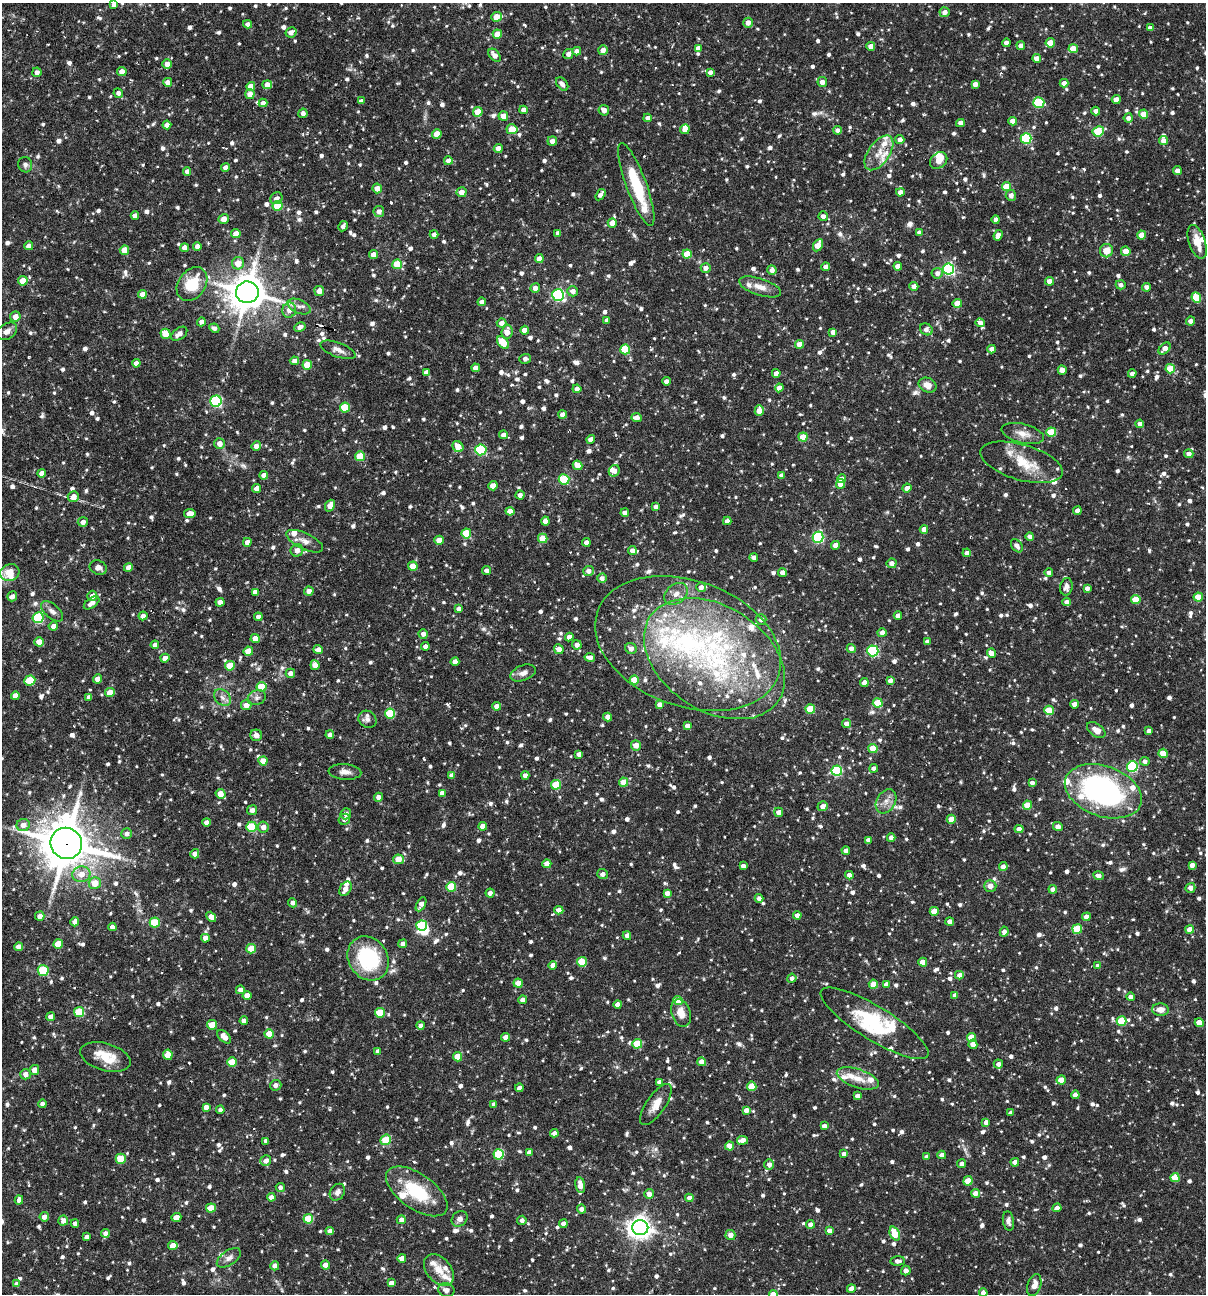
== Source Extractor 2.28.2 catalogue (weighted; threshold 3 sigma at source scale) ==
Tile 11 of 4 x 4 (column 3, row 3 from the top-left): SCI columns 2657-3860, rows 1293-2584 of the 5187 x 5168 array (HDU 1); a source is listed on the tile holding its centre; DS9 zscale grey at full resolution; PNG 1208 x 1296 px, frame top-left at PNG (2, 3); each listed source drawn as its Kron ellipse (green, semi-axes under 4 px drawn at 4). Shown black and unused: <1% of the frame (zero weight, under 3 of 6 exposures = <1% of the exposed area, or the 3 px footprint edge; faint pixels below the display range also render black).
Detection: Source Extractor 2.28.2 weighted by HDU 2 'WHT'; one run over the whole footprint, this tile lists its part. Background 0.0752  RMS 0.0048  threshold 0.0198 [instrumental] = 3 sigma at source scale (4.09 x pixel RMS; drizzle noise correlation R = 1.36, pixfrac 0.8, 0.05/0.05 arcsec/px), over >= 5 px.
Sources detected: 1413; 3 inside a brighter object's white glare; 7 cosmic-ray / hot-pixel residue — neither listed nor drawn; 46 inside a brighter listed object's ellipse — not listed separately; of the other 1357, all 500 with FLUX_AUTO >= 1.82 (the completeness limit of this list) listed and drawn (857 fainter detections not listed), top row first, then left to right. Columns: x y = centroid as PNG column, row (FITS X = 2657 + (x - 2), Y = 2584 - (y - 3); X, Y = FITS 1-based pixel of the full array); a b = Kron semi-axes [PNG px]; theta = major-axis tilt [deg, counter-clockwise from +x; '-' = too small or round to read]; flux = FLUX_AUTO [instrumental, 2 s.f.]
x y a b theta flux
114 5 4 4 - 1.9
945 12 5 5 - 2.8
496 17 5 4 - 6.9
748 23 5 5 - 3.3
248 24 4 4 - 1.9
1150 28 4 4 - 2.6
291 32 6 5 - 2.7
497 34 4 4 - 8.1
1006 43 4 4 - 2.4
1050 43 5 4 - 7.6
871 46 4 4 - 3.2
1021 46 4 4 - 2.7
698 48 4 4 - 2.4
1073 49 4 4 - 8.6
603 50 5 4 - 3
577 51 4 4 - 2.9
568 54 5 4 - 2.5
495 55 7 5 -50 3.5
1037 58 4 4 - 2.7
167 64 5 4 - 2.8
122 71 5 4 - 3.4
37 72 5 4 - 2.2
710 72 4 4 - 2.1
168 82 4 4 - 3.2
822 82 5 4 - 3
1064 83 4 4 - 2.6
562 84 7 5 -50 2.4
975 84 4 4 - 3
267 85 5 4 - 3.9
251 86 4 4 - 4.8
118 93 5 4 - 1.9
250 94 5 4 - 4
1116 99 4 4 - 4
361 101 4 4 - 2.2
263 103 4 4 - 1.9
1039 103 5 5 - 26
524 110 4 4 - 2.9
604 110 5 5 - 2.9
1096 111 4 4 - 2.5
478 112 5 4 - 8.3
303 113 5 4 - 1.9
1144 114 4 4 - 8.1
503 116 5 5 - 3.7
648 118 4 4 - 2.5
1128 118 4 4 - 1.9
1013 121 4 4 - 4.3
960 123 4 4 - 2.7
167 125 4 4 - 3.4
512 129 5 5 - 11
685 129 5 4 - 4.6
838 130 4 4 - 2.1
1098 131 5 5 - 22
437 134 5 4 - 6.3
1026 138 5 5 - 33
900 139 4 4 - 2.7
552 141 5 4 - 2.2
1163 141 4 4 - 2.8
498 148 4 4 - 3.1
879 153 20 10 55 6.6
939 160 9 7 42 5.3
448 161 4 4 - 2.9
25 165 8 7 - 1.8
225 167 4 4 - 2.2
187 171 4 4 - 2.4
1177 171 4 4 - 2.9
636 184 44 10 -69 23
1006 187 4 4 - 9.6
377 188 5 5 - 3.3
462 192 5 5 - 3.5
900 192 4 4 - 2.7
600 195 6 4 55 2.2
1011 195 5 5 - 2.8
276 198 6 5 - 1.9
278 206 5 5 - 16
379 211 5 5 - 2.8
135 216 4 4 - 2.7
823 216 5 4 - 2.2
224 219 5 5 - 3.6
996 219 4 4 - 2.3
612 223 4 4 - 5.9
343 226 5 4 - 1.9
919 232 4 4 - 1.9
236 233 5 4 - 4.1
558 233 4 4 - 2.4
434 235 4 4 - 2.1
998 235 5 4 - 3.1
1142 235 4 4 - 6.2
1197 242 18 8 -71 6.1
818 245 6 4 62 8
29 246 4 4 - 3.1
197 246 4 4 - 2.7
185 248 4 4 - 4.2
124 250 5 4 - 6.4
1106 251 6 6 - 6
1126 251 5 4 - 6.6
687 254 4 4 - 9
374 255 4 4 - 4.2
539 259 4 4 - 3.7
238 263 6 6 - 5.5
397 264 5 5 - 13
898 266 4 4 - 3.2
826 267 4 4 - 3.5
706 268 5 5 - 2.6
948 269 5 5 - 68
772 270 5 4 - 2.8
937 273 5 5 - 2.3
23 281 5 4 - 6.7
1049 281 4 4 - 3.5
192 284 18 13 54 16
1121 285 5 4 - 1.9
914 286 4 4 - 3
760 287 22 8 -18 5
1147 287 4 4 - 2.4
535 288 5 4 - 2.8
319 291 5 5 - 3.6
573 291 5 5 - 2.9
247 292 11 10 - 1200
142 294 4 4 - 4.6
558 295 6 5 - 75
1196 298 5 5 - 14
482 302 4 4 - 2.5
957 303 4 4 - 7.7
299 307 12 6 -24 2.4
289 310 7 7 - 3.1
15 316 5 5 - 3.2
607 320 4 4 - 2
1190 321 4 4 - 2.4
201 322 4 4 - 2.6
501 323 5 4 - 2.5
980 323 5 4 - 2.5
300 327 6 4 26 2.6
214 328 5 4 - 1.8
926 329 6 5 - 2.4
525 330 4 4 - 5.1
7 331 11 7 32 3.1
507 332 7 5 84 3.9
833 332 4 4 - 2.5
165 334 5 5 - 8
179 334 9 5 37 2.8
503 343 7 5 -48 10
800 344 4 4 - 5.9
1165 348 7 4 46 3.9
625 349 5 5 - 23
992 349 4 4 - 3
338 350 18 7 -20 3.2
525 359 6 5 - 2
294 361 4 4 - 2.6
136 363 4 4 - 2.6
307 365 5 5 - 9
476 368 4 4 - 2.7
1170 369 5 4 - 11
1062 370 4 4 - 3.4
426 372 4 4 - 2.1
776 373 4 4 - 2.7
1132 374 4 4 - 2.6
666 381 4 4 - 2.5
928 385 9 7 -24 4.5
779 388 4 4 - 4.1
577 389 4 4 - 2.2
216 401 5 5 - 59
345 407 5 5 - 18
759 410 5 4 - 5
563 414 4 4 - 3.2
636 418 5 4 - 4
1140 424 4 4 - 2.5
1051 432 5 4 - 16
1023 434 21 9 -14 5.2
503 435 4 4 - 2.7
803 437 4 4 - 9.1
591 439 4 4 - 2.8
219 443 5 5 - 3.3
256 446 4 4 - 3.1
458 447 6 5 - 5.7
481 450 5 5 - 39
1189 454 5 4 - 2.3
360 456 5 5 - 12
1021 462 42 17 -16 15
578 465 5 4 - 6
614 471 6 5 - 4
41 473 4 4 - 2.4
264 475 4 4 - 2.7
782 475 4 4 - 2.6
564 479 5 5 - 24
842 479 4 4 - 3.6
840 484 5 4 - 4.4
493 486 4 4 - 5.3
257 488 4 4 - 3.3
907 488 5 4 - 2.8
520 495 4 4 - 2.3
73 497 6 5 - 3.6
330 506 6 4 68 3.4
656 507 4 4 - 1.9
510 511 4 4 - 4.8
1077 511 4 4 - 2.9
190 513 6 4 7 4
625 513 4 4 - 2.5
545 521 4 4 - 3.3
727 521 4 4 - 2.6
83 522 5 5 - 2.4
924 529 4 4 - 3.8
466 533 5 5 - 14
818 537 5 5 - 52
1030 537 4 4 - 2.5
543 538 5 4 - 7
439 540 4 4 - 5.5
305 541 20 8 -25 4.1
247 542 4 4 - 3.2
586 542 4 4 - 2.7
835 545 4 4 - 3.3
1017 546 7 5 -54 2.5
297 550 6 6 - 2.8
632 551 4 4 - 2.8
967 553 4 4 - 2.5
754 557 4 4 - 2.1
892 563 5 4 - 2.6
413 566 5 4 - 6.7
98 567 9 7 -23 2.7
128 567 4 4 - 2.9
487 571 4 4 - 2
588 571 5 5 - 2.7
782 572 4 4 - 2.6
10 573 10 8 20 11
1049 573 4 4 - 2
602 578 5 4 - 2.1
701 587 5 5 - 2.8
1066 587 9 6 81 2.9
1087 588 4 4 - 2
309 591 5 4 - 2.7
255 592 4 4 - 2.7
676 594 13 9 39 3.7
12 596 5 4 - 1.9
92 596 5 5 - 2.6
1198 597 4 4 - 11
1136 599 5 4 - 10
220 602 4 4 - 3.5
1067 602 4 4 - 2.4
92 603 9 5 35 3.1
459 609 4 4 - 2
52 611 13 7 -42 2.5
143 616 4 4 - 2.8
898 616 4 4 - 2.3
258 617 4 4 - 1.8
38 618 5 5 - 41
761 619 5 5 - 2
53 626 5 4 - 2.8
882 633 5 4 - 2.8
423 634 5 4 - 2.2
569 637 4 4 - 2.9
255 639 4 4 - 5.1
39 642 5 4 - 4.4
928 642 4 4 - 2.2
688 644 96 63 -20 140
155 645 4 4 - 2.6
577 645 4 4 - 2.6
425 646 4 4 - 2.2
631 648 6 5 - 2.7
851 648 4 4 - 2.7
559 649 5 4 - 4
318 650 5 4 - 2.8
248 651 5 4 - 7.4
873 651 5 5 - 49
991 653 4 4 - 3.3
590 657 5 4 - 2.7
165 658 4 4 - 2.8
714 659 77 52 -33 120
455 662 4 4 - 2.8
315 665 5 4 - 3.8
230 666 5 5 - 11
290 673 4 4 - 2.7
523 673 13 7 21 2.7
97 679 4 4 - 2.9
30 680 5 5 - 14
634 680 4 4 - 10
890 680 4 4 - 2.5
864 683 4 4 - 3.3
261 687 5 5 - 15
110 692 5 4 - 6
15 696 4 4 - 3.7
89 697 4 4 - 2.4
222 698 10 7 -45 2.4
257 698 9 7 25 1.9
878 703 5 4 - 12
660 704 4 4 - 2.7
1074 704 4 4 - 3
246 705 5 5 - 4.2
496 706 4 4 - 2.5
810 709 5 4 - 15
1049 710 5 4 - 12
390 714 5 5 - 23
607 717 4 4 - 2.5
367 719 9 8 - 1.9
846 723 4 4 - 2.7
687 726 4 4 - 2.8
1096 730 10 6 -36 4.1
1149 731 4 4 - 2.4
256 735 6 5 - 3.2
330 735 4 4 - 1.9
636 745 5 5 - 4.6
873 748 4 4 - 8.7
1163 753 4 4 - 8.6
579 754 4 4 - 2.4
263 761 4 4 - 5.7
1145 761 5 4 - 2
1132 767 5 5 - 40
874 768 4 4 - 2.5
837 770 5 5 - 40
345 772 16 8 -4 3.2
452 775 4 4 - 2.6
525 775 4 4 - 2.7
624 782 4 4 - 8.2
1032 783 4 4 - 1.9
556 785 5 5 - 17
1103 791 40 25 -19 95
442 793 4 4 - 2.9
220 794 5 4 - 5.8
378 797 4 4 - 2.4
886 801 13 9 59 3.6
1028 805 4 4 - 9.2
823 806 5 4 - 2.8
252 810 5 5 - 2.5
779 812 4 4 - 2.8
346 814 5 5 - 2.2
344 819 6 5 - 1.8
951 819 4 4 - 7.1
206 822 4 4 - 2.4
23 825 6 6 - 3.3
483 826 4 4 - 4.3
1058 826 5 4 - 3
251 827 5 5 - 23
263 827 5 5 - 2.7
1019 829 4 4 - 3
127 834 5 5 - 2.1
891 838 4 4 - 2.7
868 840 4 4 - 2.2
66 843 16 15 - 1900
846 851 4 4 - 2.6
195 854 4 4 - 2.6
398 859 5 5 - 6.9
547 864 4 4 - 5.1
1192 865 4 4 - 2.5
743 866 4 4 - 2.6
1003 867 4 4 - 2.8
81 874 9 8 - 4.9
602 874 5 5 - 1.8
849 875 4 4 - 3.1
1099 876 5 4 - 2.6
95 883 6 6 - 6.6
990 886 6 5 - 3.2
451 887 5 5 - 17
1190 888 5 4 - 2.8
345 889 8 5 57 3.5
1053 889 4 4 - 2.8
490 893 4 4 - 1.8
667 893 4 4 - 3.1
759 898 4 4 - 2.3
293 903 5 4 - 2.1
421 904 8 4 60 3.3
559 910 4 4 - 3.2
934 911 4 4 - 6.7
797 915 4 4 - 2.6
40 916 5 4 - 3.1
211 917 6 4 -49 3.8
1086 917 4 4 - 3.8
75 922 4 4 - 3
155 922 5 5 - 18
950 922 4 4 - 3
422 926 5 5 - 32
112 927 4 4 - 2.6
1077 929 5 4 - 15
1190 930 4 4 - 5.9
1004 932 5 4 - 2.5
627 936 4 4 - 2.3
205 938 4 4 - 2.9
58 944 5 4 - 8.1
403 944 4 4 - 2.7
19 947 4 4 - 4
251 949 5 4 - 7.9
368 958 23 19 -56 38
582 962 5 4 - 14
923 962 4 4 - 4.8
553 965 4 4 - 3
1098 966 4 4 - 2.7
43 970 5 5 - 22
959 975 4 4 - 2.7
792 978 4 4 - 1.8
518 983 4 4 - 6.2
873 984 4 4 - 6.8
886 985 4 4 - 3.1
240 990 4 4 - 2.5
247 995 4 4 - 4
955 995 4 4 - 2.3
1131 997 4 4 - 2.3
523 1000 4 4 - 2.8
678 1000 4 4 - 8.4
618 1004 4 4 - 3.9
1160 1010 8 6 -3 3.3
79 1012 5 5 - 21
380 1013 5 5 - 15
681 1013 14 9 -71 5.3
50 1017 4 4 - 2.7
244 1021 4 4 - 2.8
1122 1021 5 5 - 17
875 1023 62 17 -32 30
1199 1023 4 4 - 6.8
212 1025 5 4 - 9
421 1025 4 4 - 1.9
269 1034 5 4 - 6.5
224 1037 8 5 -43 4.1
505 1037 4 4 - 3.6
972 1037 4 4 - 8.7
637 1044 5 5 - 15
973 1044 5 4 - 3.2
378 1051 4 4 - 2.6
168 1055 5 4 - 8.2
105 1057 26 13 -16 11
457 1057 4 4 - 9.1
232 1062 5 5 - 14
702 1062 4 4 - 4.4
998 1064 4 4 - 2.4
34 1070 5 4 - 4.1
25 1074 5 5 - 2.7
858 1078 22 9 -18 6.6
1061 1080 4 4 - 6.1
659 1082 4 4 - 2.5
276 1085 6 5 - 2.1
752 1086 5 4 - 11
519 1088 4 4 - 2.7
1075 1095 4 4 - 3.6
857 1096 4 4 - 2.3
42 1104 4 4 - 2.1
494 1104 4 4 - 1.9
656 1105 24 9 55 5.5
206 1107 4 4 - 2.7
220 1110 4 4 - 2
746 1110 4 4 - 2.8
1010 1113 4 4 - 1.9
986 1122 4 4 - 2.5
824 1126 4 4 - 2.9
554 1133 4 4 - 2.7
386 1140 5 5 - 15
742 1140 5 4 - 4.5
266 1141 4 4 - 1.9
729 1146 4 4 - 5.6
529 1152 4 4 - 2.8
499 1154 5 5 - 27
844 1154 4 4 - 2.2
942 1155 4 4 - 3.4
927 1157 4 4 - 2.4
121 1159 5 5 - 13
266 1161 6 5 - 2.8
1015 1162 4 4 - 3.2
962 1164 5 4 - 2.1
769 1165 5 5 - 2.5
1175 1178 4 4 - 10
968 1181 4 4 - 8.2
580 1185 8 4 -81 4.4
280 1187 4 4 - 1.9
417 1191 35 17 -35 25
337 1192 9 7 56 2.5
975 1193 4 4 - 3.4
649 1194 5 4 - 3
271 1197 4 4 - 2.6
689 1198 4 4 - 2.9
19 1200 4 4 - 2.5
211 1208 5 4 - 9.8
1057 1208 4 4 - 2.5
581 1209 4 4 - 2.4
44 1217 5 4 - 2.7
176 1217 5 4 - 4.1
308 1219 5 4 - 18
459 1219 9 7 44 2.5
63 1220 5 5 - 3
401 1220 4 4 - 2.4
522 1220 4 4 - 2.1
1008 1221 10 5 -81 1.8
75 1223 4 4 - 2.1
563 1224 4 4 - 2.7
810 1224 4 4 - 2.5
640 1228 8 7 - 370
330 1231 4 4 - 2.2
829 1231 4 4 - 2.8
105 1233 4 4 - 2.5
895 1234 7 4 -67 11
730 1235 5 5 - 3.5
87 1237 4 4 - 2.1
173 1246 4 4 - 6.3
229 1258 14 7 35 2.4
402 1258 4 4 - 4.7
898 1261 7 4 4 2.1
325 1265 4 4 - 3.3
275 1266 4 4 - 2.9
439 1270 18 12 -49 6.1
906 1271 5 5 - 2.8
391 1283 4 4 - 2.6
17 1284 4 4 - 2.3
1034 1285 11 6 72 4.1
851 1288 4 4 - 3.1
446 1290 8 6 -19 2.1
983 1293 4 4 - 4
773 1294 4 4 - 6.9
Overlapping masked pixels (flux is a lower limit): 1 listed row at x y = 66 843
Isophote crosses this tile's border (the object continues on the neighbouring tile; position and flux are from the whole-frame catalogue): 4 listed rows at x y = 114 5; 10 573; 983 1293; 773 1294